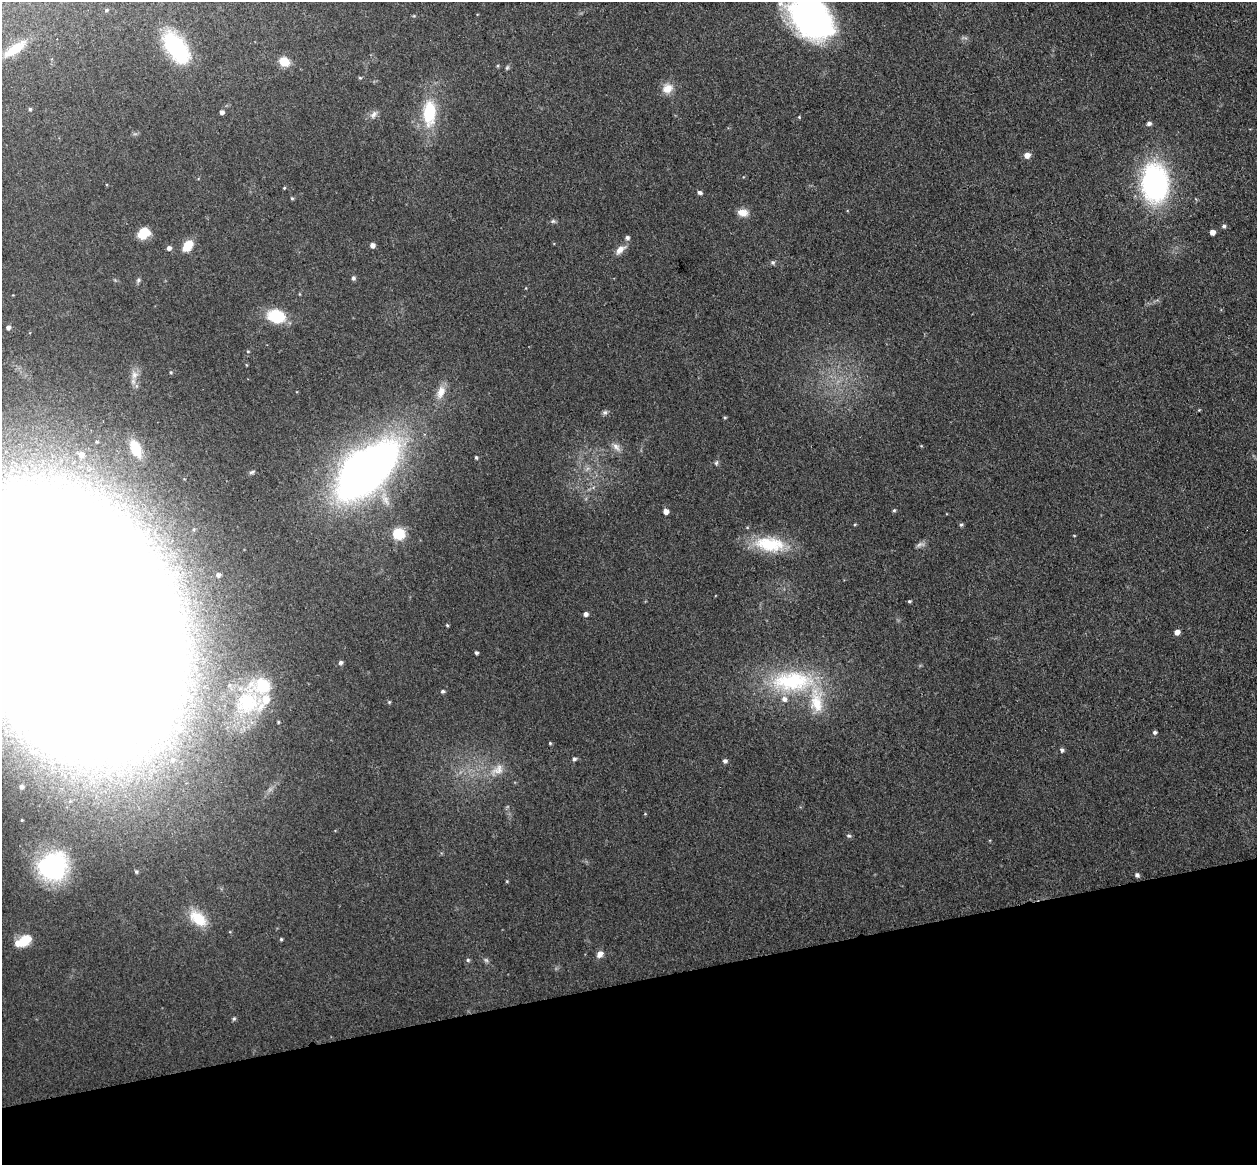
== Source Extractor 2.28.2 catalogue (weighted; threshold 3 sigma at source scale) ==
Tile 14 of 4 x 4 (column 2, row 4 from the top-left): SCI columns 1314-2568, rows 155-1317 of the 5135 x 5078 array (HDU 1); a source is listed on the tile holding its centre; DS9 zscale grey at full resolution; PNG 1259 x 1167 px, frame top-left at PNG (2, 2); no overlay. Shown black and unused: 16% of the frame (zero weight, under 3 of 4 exposures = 5% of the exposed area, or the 3 px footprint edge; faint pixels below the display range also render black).
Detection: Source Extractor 2.28.2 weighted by HDU 2 'WHT'; one run over the whole footprint, this tile lists its part. Background 0.0741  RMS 0.0078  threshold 0.0353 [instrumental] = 3 sigma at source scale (4.5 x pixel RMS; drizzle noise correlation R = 1.50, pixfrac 1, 0.05/0.05 arcsec/px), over >= 5 px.
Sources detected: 93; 1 too faint to see at this stretch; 1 inside a brighter object's white glare — not listed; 4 inside a brighter listed object's ellipse — not listed separately; the other 87 listed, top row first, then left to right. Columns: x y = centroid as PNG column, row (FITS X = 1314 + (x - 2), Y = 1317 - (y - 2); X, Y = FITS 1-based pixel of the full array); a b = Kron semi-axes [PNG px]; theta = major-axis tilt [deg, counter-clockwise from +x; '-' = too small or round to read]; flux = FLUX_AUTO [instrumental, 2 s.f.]
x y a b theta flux
106 10 4 4 - 1.3
414 16 5 3 - 0.77
810 17 52 34 -47 210
176 47 33 17 -53 72
14 49 34 10 35 17
284 62 10 9 - 13
507 68 6 5 - 1.1
360 78 5 4 - 0.9
667 88 14 11 34 8.4
30 109 4 4 - 1.1
222 112 4 4 - 2.7
429 113 31 16 87 37
374 114 12 7 53 3.7
799 117 4 4 - 0.71
1149 123 5 4 - 2.3
1027 155 6 6 - 5.6
1154 183 28 19 -87 190
284 188 4 3 - 0.74
699 192 6 4 -13 2.1
292 198 4 4 - 0.99
743 213 13 9 -8 7.2
553 221 7 5 1 1.5
1224 226 5 4 - 1.8
1212 232 4 4 - 5.2
144 234 14 11 41 13
627 237 5 5 - 2
372 245 5 5 - 3.5
188 246 11 7 51 16
169 248 5 5 - 3
620 250 13 7 44 6.2
773 262 6 5 - 1.5
353 278 6 5 - 1.6
138 280 6 5 - 1.5
276 316 14 11 -15 37
8 327 5 4 - 2.7
248 351 5 3 - 0.67
171 372 5 4 - 1
134 375 12 9 82 5.6
441 392 18 10 70 8.7
1199 410 4 4 - 0.67
605 412 7 6 - 1.8
725 417 4 3 - 0.97
97 442 4 3 - 0.72
616 447 13 8 -47 4.5
136 448 15 9 -67 23
81 455 7 6 - 4.5
476 457 4 3 - 1.1
716 463 6 5 - 1.4
366 470 57 31 42 600
252 472 8 4 23 1.4
894 510 5 4 - 1.2
666 511 4 4 - 5.8
961 525 5 4 - 1.3
399 534 11 10 - 20
1074 535 4 2 - 0.59
770 544 41 19 -8 38
218 575 5 5 - 2.8
909 601 5 4 - 1
586 614 5 5 - 2.9
72 623 131 87 -62 19000
447 625 4 4 - 0.97
1177 632 6 5 - 3.9
476 653 3 3 - 1.5
341 662 5 5 - 1.9
792 681 65 30 1 88
442 691 5 4 - 1.4
248 703 38 34 27 63
180 729 13 9 -56 8.2
1155 732 5 4 - 1.8
550 743 4 4 - 0.84
1062 750 5 4 - 1.9
574 759 5 5 - 1.7
172 760 7 7 - 3.6
725 761 5 5 - 2.1
498 770 21 12 34 10
22 787 7 6 - 2.8
849 836 7 4 -6 1.3
52 866 30 27 37 100
136 872 5 5 - 1.3
1137 875 5 5 - 2.3
198 918 25 15 -40 19
281 939 4 4 - 1
23 941 20 10 30 17
600 954 9 7 51 4.1
468 960 5 5 - 1.3
486 960 7 4 -44 1.5
234 1018 6 4 1 1.2
Overlapping masked pixels (flux is a lower limit): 1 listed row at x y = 72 623
Isophote crosses this tile's border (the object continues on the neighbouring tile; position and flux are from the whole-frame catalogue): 2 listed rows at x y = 810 17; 72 623